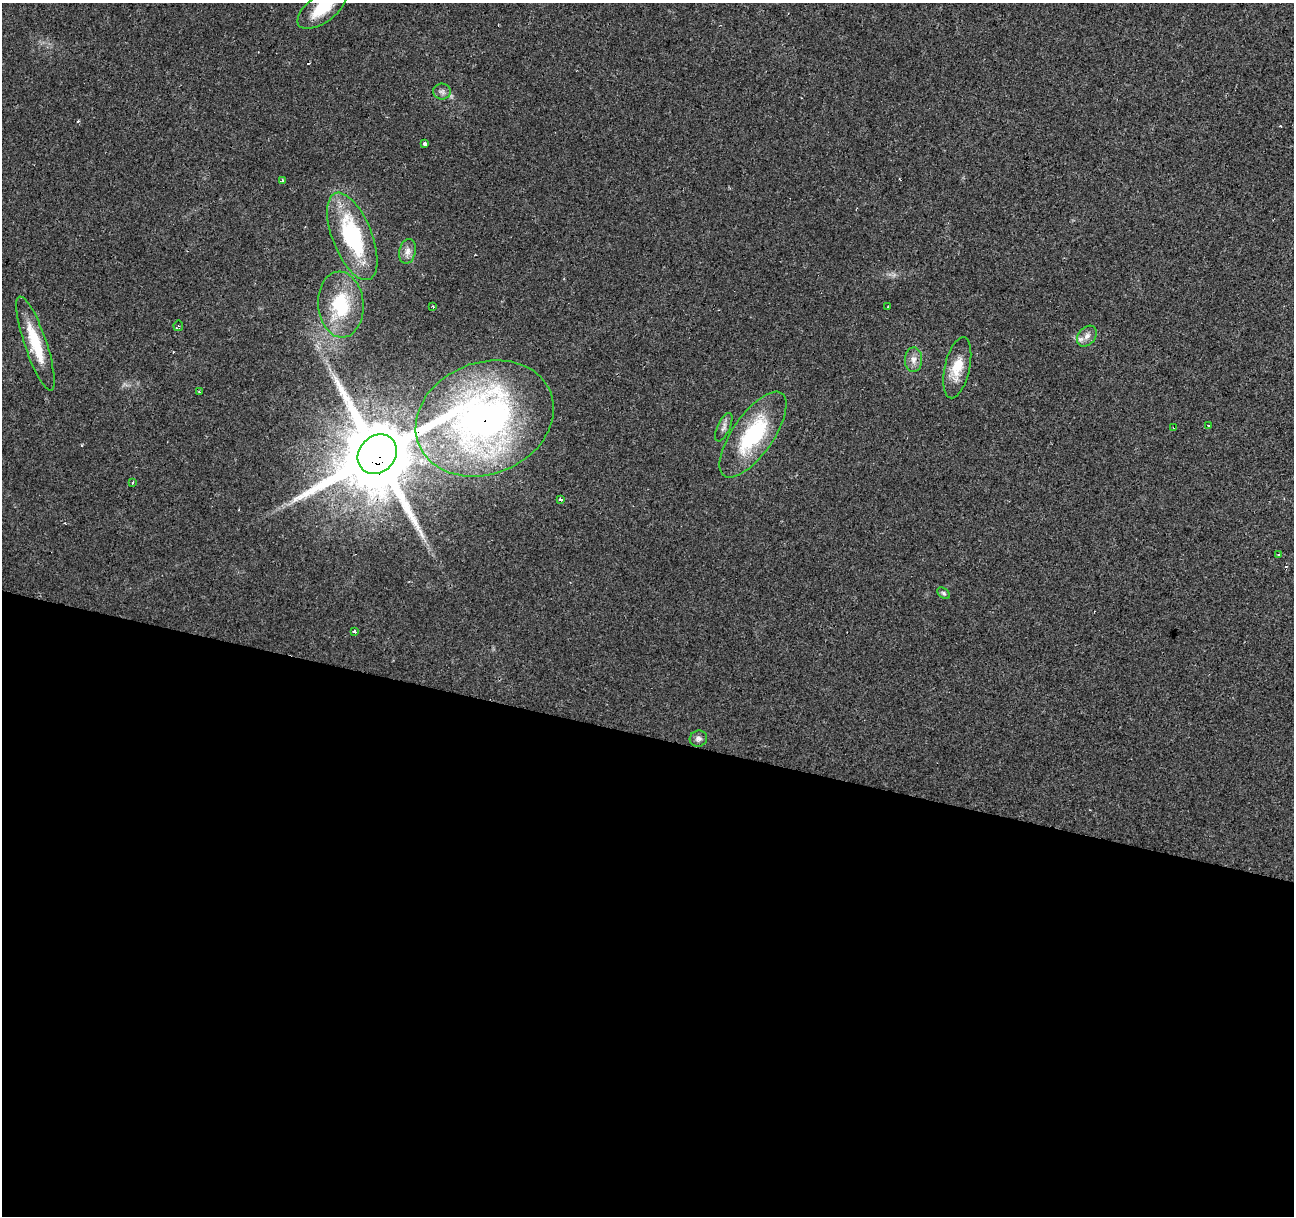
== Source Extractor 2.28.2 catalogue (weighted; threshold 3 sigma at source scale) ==
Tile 14 of 4 x 4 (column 2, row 4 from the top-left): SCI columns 1293-2584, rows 218-1431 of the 5172 x 5351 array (HDU 1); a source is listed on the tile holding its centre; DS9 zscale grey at full resolution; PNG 1296 x 1218 px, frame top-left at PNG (2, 3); each listed source drawn as its Kron ellipse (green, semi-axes under 4 px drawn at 4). Shown black and unused: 40% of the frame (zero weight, under 2 of 3 exposures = <1% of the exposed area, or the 3 px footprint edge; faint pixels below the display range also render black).
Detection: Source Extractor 2.28.2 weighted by HDU 2 'WHT'; one run over the whole footprint, this tile lists its part. Background 0.0242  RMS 0.004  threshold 0.0181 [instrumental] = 3 sigma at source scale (4.5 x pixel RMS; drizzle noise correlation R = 1.50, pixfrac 1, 0.0396/0.0396 arcsec/px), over >= 5 px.
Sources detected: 28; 1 cosmic-ray / hot-pixel residue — neither listed nor drawn; the other 27 listed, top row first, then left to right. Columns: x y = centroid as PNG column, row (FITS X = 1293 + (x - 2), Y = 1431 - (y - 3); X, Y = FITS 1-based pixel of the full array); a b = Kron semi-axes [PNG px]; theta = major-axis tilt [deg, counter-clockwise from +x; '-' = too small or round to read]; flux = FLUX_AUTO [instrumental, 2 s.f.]
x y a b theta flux
322 8 29 14 36 12
442 92 9 8 - 1.5
425 143 3 3 - 3.3
282 180 3 3 - 0.56
352 236 46 19 -68 41
408 251 12 8 77 2.4
341 304 33 22 -86 23
433 307 3 3 - 0.78
888 307 3 2 - 0.35
178 326 5 5 - 0.75
1087 336 11 8 50 2.5
35 343 49 11 -71 16
913 360 12 8 88 2.7
957 368 31 12 77 9
199 392 4 2 - 0.36
485 418 71 56 22 210
1208 425 3 2 - 0.51
724 427 15 6 65 1.8
1174 427 3 3 - 1.1
753 435 50 20 55 33
377 454 21 18 46 5600
132 483 3 3 - 0.6
560 499 3 2 - 1.3
1279 554 3 3 - 1.6
944 593 7 5 -41 0.74
354 631 4 3 - 1.5
698 739 9 8 - 1.5
Overlapping masked pixels (flux is a lower limit): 3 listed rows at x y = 485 418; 1174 427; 377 454
Isophote crosses this tile's border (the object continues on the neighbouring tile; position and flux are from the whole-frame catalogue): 1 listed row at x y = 322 8